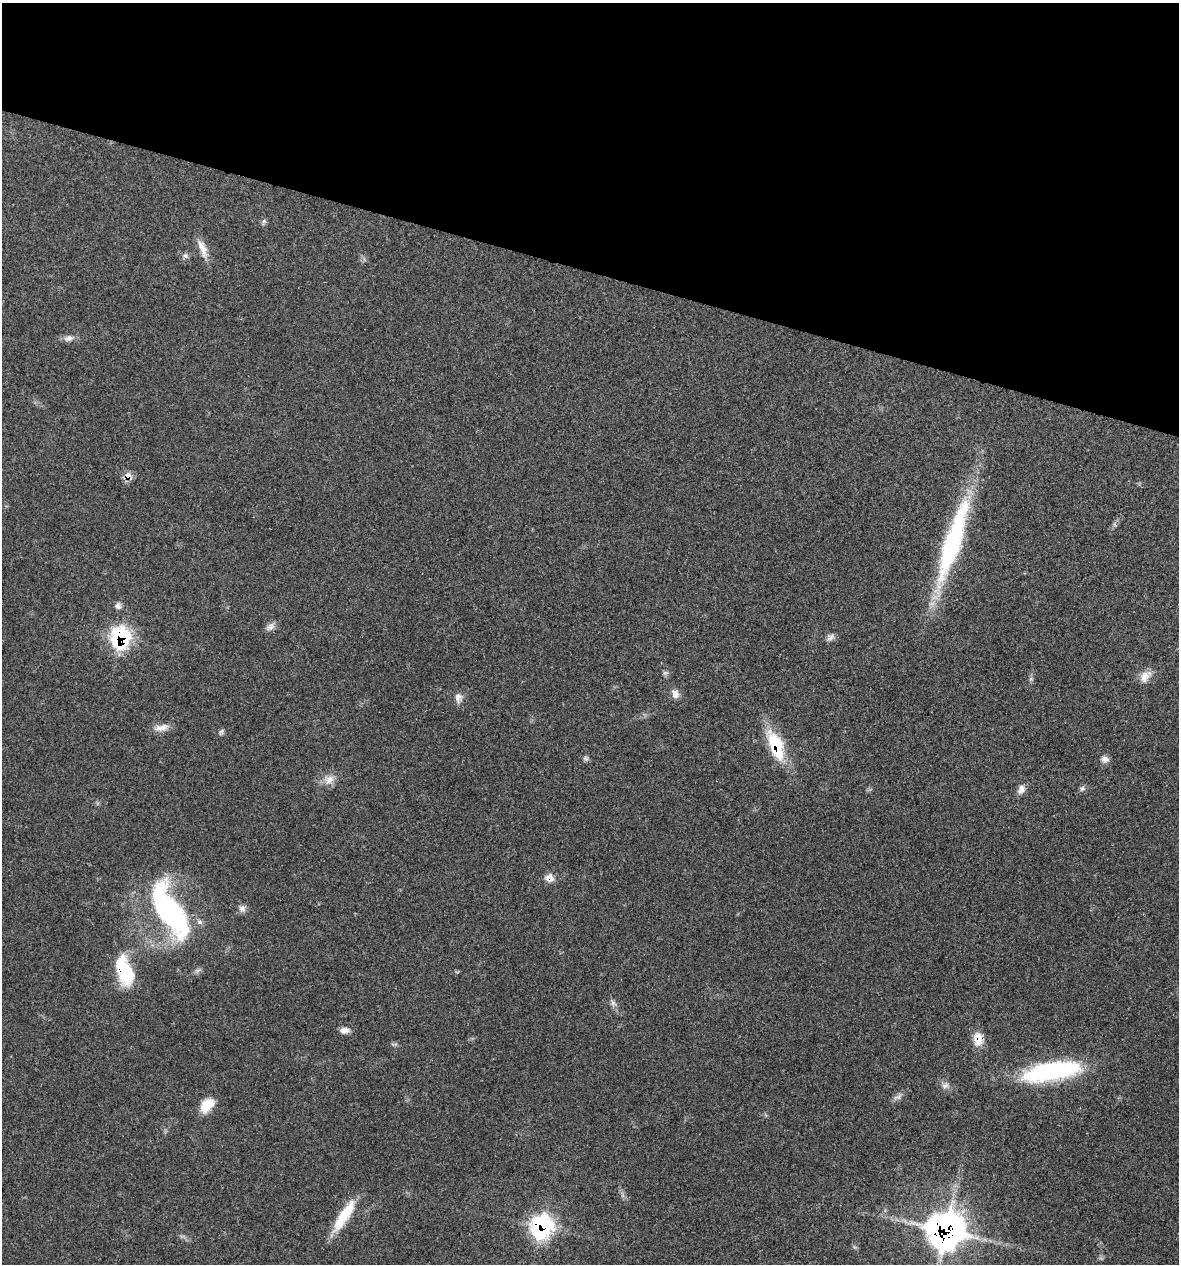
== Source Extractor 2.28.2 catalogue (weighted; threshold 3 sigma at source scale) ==
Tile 2 of 4 x 4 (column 2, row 1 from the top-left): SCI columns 1298-2474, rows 3789-5050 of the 5072 x 5054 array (HDU 1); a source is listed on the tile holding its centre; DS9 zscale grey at full resolution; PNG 1181 x 1266 px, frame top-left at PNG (2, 3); no overlay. Shown black and unused: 21% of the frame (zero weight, under 3 of 4 exposures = <1% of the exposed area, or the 3 px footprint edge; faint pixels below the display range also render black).
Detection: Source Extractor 2.28.2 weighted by HDU 2 'WHT'; one run over the whole footprint, this tile lists its part. Background 0.0841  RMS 0.006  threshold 0.0268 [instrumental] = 3 sigma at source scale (4.5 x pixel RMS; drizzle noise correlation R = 1.50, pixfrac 1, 0.05/0.05 arcsec/px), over >= 5 px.
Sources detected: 39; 1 inside a brighter listed object's ellipse — not listed separately; the other 38 listed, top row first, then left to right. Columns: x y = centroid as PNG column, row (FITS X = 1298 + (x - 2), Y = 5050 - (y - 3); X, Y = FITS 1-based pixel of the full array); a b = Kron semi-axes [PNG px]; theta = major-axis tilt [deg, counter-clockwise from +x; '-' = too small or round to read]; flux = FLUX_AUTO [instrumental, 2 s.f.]
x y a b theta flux
264 221 6 5 - 1.3
202 248 28 9 -70 7.4
185 255 7 6 - 1.7
69 338 14 8 13 3.3
128 476 8 8 - 5.7
1114 524 7 4 -71 1
952 543 99 18 72 100
118 606 9 8 - 2.3
270 627 13 9 33 3.1
121 637 13 11 88 86
830 637 11 8 26 2.5
665 673 9 4 -8 1.3
1145 676 19 11 50 5.9
1031 679 6 4 -18 0.92
675 694 11 9 -81 3.9
458 698 15 9 -89 3.7
161 727 20 9 9 5.3
221 731 7 6 - 1.3
776 746 36 15 -69 31
585 758 8 4 -31 1.4
1105 759 10 8 -15 2.9
329 780 15 12 33 5.9
1082 788 7 7 - 1.6
1021 789 13 9 68 3.6
549 878 11 9 -14 4.8
242 909 9 9 - 2.7
170 910 66 25 -59 120
125 971 28 14 -71 40
613 1003 8 6 -63 2
344 1030 12 7 3 3.6
978 1039 16 11 -88 9
1051 1071 66 20 9 77
945 1086 10 7 33 2.6
898 1097 14 6 24 2.5
207 1105 19 12 47 11
344 1214 43 12 58 20
542 1227 12 11 - 130
946 1230 17 17 - 560
Overlapping masked pixels (flux is a lower limit): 8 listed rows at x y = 128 476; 121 637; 776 746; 549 878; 125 971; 978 1039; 542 1227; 946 1230